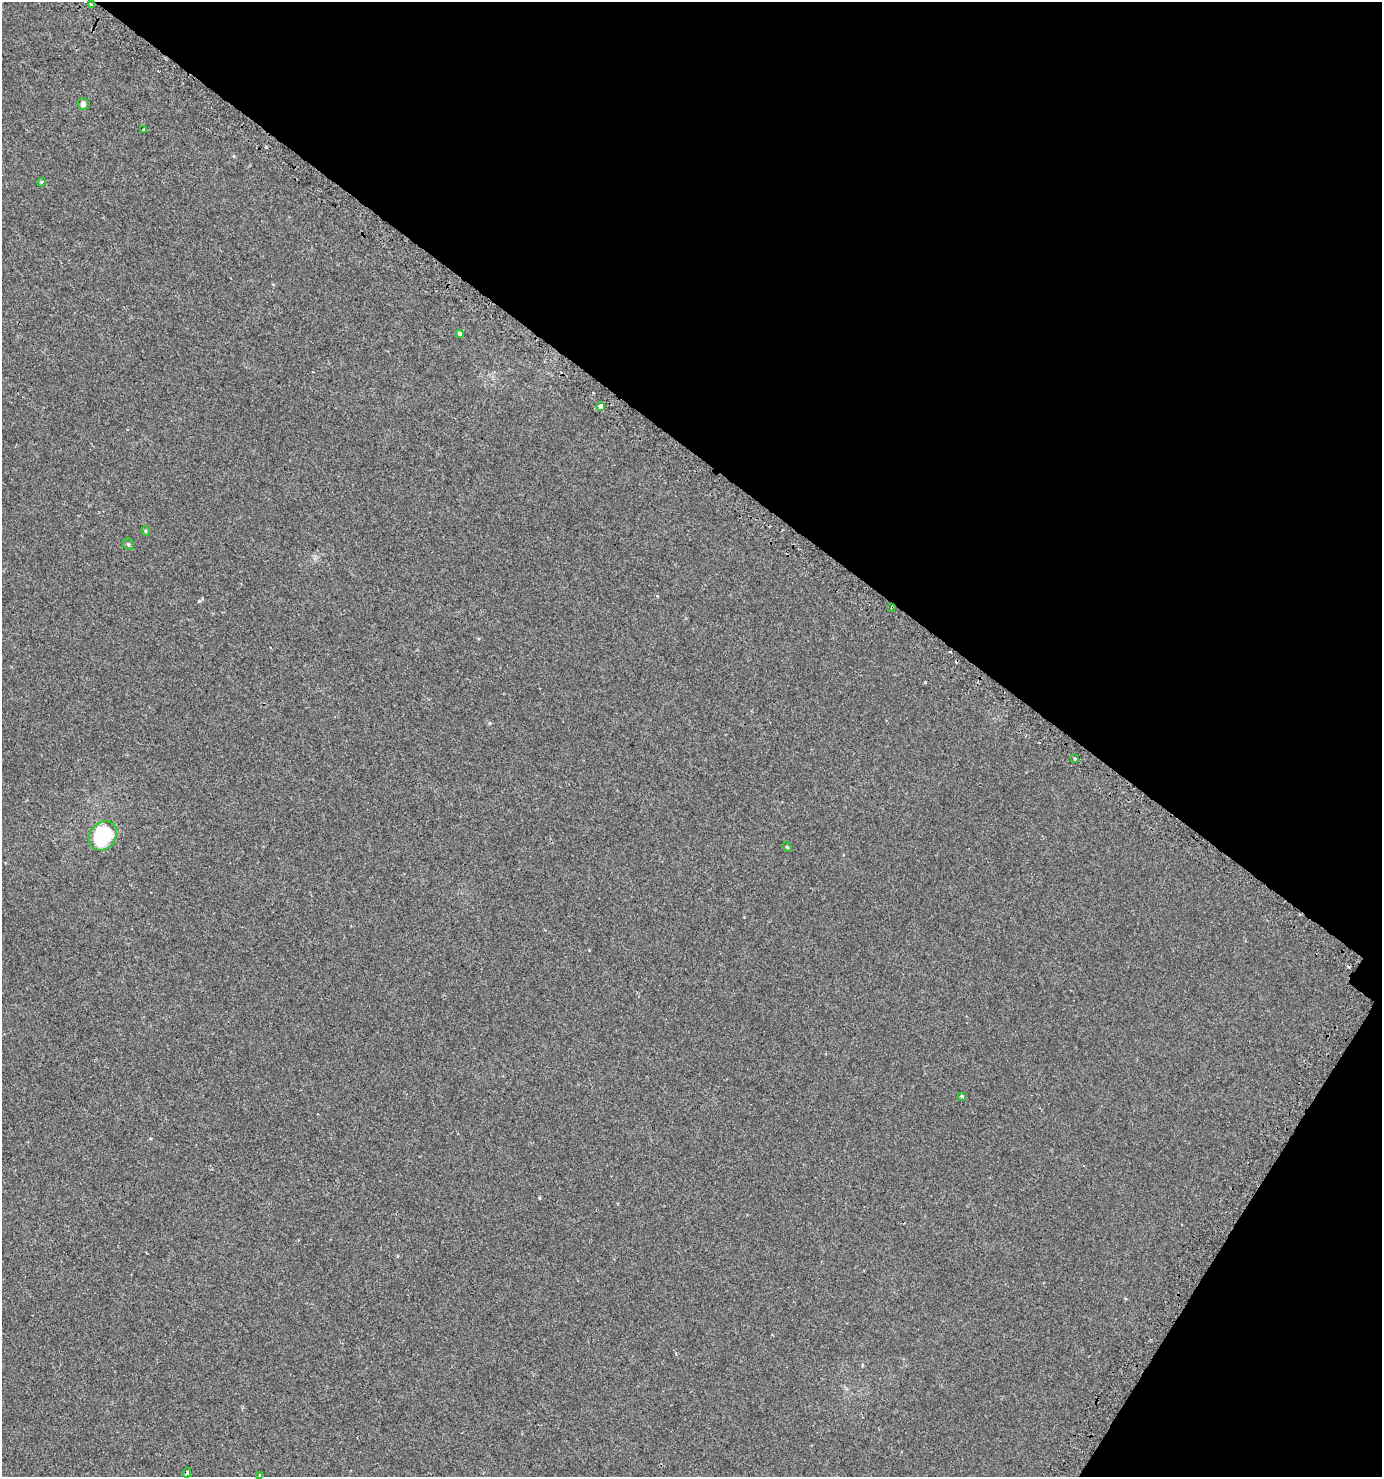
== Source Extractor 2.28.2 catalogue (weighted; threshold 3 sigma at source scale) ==
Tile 8 of 4 x 4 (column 4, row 2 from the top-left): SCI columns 4383-5762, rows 3001-4475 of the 6073 x 6015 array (HDU 1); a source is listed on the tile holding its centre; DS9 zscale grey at full resolution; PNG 1384 x 1479 px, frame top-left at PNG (2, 2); each listed source drawn as its Kron ellipse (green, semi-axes under 4 px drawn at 4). Shown black and unused: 34% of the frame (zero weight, under 2 of 3 exposures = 3% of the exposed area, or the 3 px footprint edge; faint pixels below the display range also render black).
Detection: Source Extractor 2.28.2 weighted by HDU 2 'WHT'; one run over the whole footprint, this tile lists its part. Background 0.00326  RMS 0.0043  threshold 0.0195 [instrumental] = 3 sigma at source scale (4.5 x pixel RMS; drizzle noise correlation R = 1.50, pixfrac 1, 0.0396/0.0396 arcsec/px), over >= 5 px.
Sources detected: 18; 3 cosmic-ray / hot-pixel residue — neither listed nor drawn; the other 15 listed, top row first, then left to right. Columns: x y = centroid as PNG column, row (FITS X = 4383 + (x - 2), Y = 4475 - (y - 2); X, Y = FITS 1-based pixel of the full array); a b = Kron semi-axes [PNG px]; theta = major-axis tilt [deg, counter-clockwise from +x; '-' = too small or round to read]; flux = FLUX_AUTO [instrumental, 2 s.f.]
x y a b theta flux
91 5 4 3 - 1.8
83 104 6 5 - 1.6
144 130 3 2 - 0.38
41 182 4 4 - 0.39
460 334 4 4 - 0.75
600 406 4 4 - 5.6
146 531 5 4 - 0.46
128 544 6 5 - 0.72
892 607 3 2 - 0.46
1075 759 3 3 - 0.62
103 836 16 13 53 33
787 847 5 3 - 0.38
962 1096 4 4 - 0.51
187 1473 5 3 - 0.78
260 1475 3 3 - 0.7
Overlapping masked pixels (flux is a lower limit): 2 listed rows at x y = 91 5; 892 607
Isophote crosses this tile's border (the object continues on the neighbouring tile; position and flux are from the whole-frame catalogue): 1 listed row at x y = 260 1475